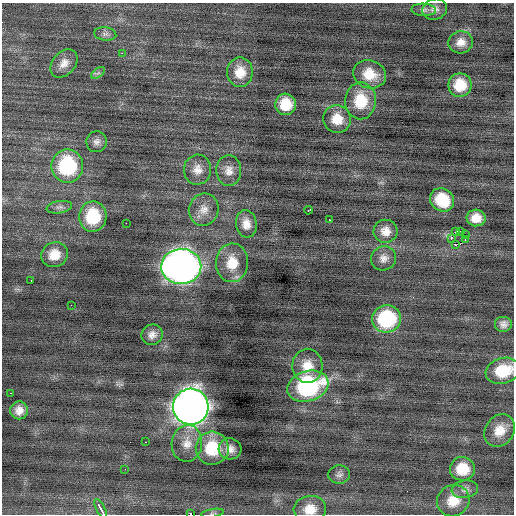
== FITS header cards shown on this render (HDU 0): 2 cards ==
NAXIS1  =                  512 / Axis length
NAXIS2  =                  512 / Axis length

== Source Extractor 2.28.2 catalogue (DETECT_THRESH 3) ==
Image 512 x 512 px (HDU 0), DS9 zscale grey, 1 PNG px = 1 image px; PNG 516 x 516 px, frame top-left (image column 1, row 512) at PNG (2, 3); each listed source drawn as its Kron ellipse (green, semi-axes under 4 px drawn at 4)
Background -0.074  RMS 0.9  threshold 2.69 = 3 sigma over >= 5 px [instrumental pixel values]
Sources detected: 62; all 62 listed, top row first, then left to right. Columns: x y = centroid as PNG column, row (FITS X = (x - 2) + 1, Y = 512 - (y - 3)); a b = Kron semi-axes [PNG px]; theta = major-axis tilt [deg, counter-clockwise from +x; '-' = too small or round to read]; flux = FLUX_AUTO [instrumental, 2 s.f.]
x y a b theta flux
435 9 12 10 18 360
424 10 12 6 -4 240
105 34 11 6 -7 220
461 42 12 11 - 550
122 53 2 2 - 390
64 63 16 11 50 570
240 72 15 13 90 1000
98 73 8 4 36 130
370 74 17 14 -18 1300
460 85 12 11 - 1300
361 101 18 15 89 1900
286 104 10 10 - 1300
337 119 14 13 - 1100
97 142 10 10 - 310
67 166 17 16 - 5100
197 170 15 13 86 630
229 171 15 12 -88 580
442 200 13 11 -39 2000
59 207 13 6 9 230
204 209 16 14 69 710
308 210 4 3 - 480
93 216 15 13 87 2700
476 218 9 8 - 730
330 220 3 2 - 100
126 223 2 2 - 390
246 224 13 10 -83 670
385 231 12 11 - 610
456 231 2 2 - 59
460 231 2 2 - 100
465 235 2 2 - 2700
451 239 3 3 - 350
465 239 2 2 - 32
455 244 3 2 - 120
54 255 13 12 - 920
384 258 12 12 - 440
232 263 19 16 87 1500
181 266 20 17 1 47000
31 281 3 2 - 140
71 305 2 2 - 97
387 319 14 13 - 4800
503 324 9 8 - 300
152 335 11 10 - 420
307 366 17 15 -87 1100
503 371 17 13 15 2100
308 386 21 15 17 8200
11 393 3 2 - 190
191 407 18 18 - 68000
19 410 9 9 - 480
500 430 17 14 55 1100
145 442 2 2 - 47
187 443 18 15 81 870
212 448 16 16 - 2500
230 449 11 10 - 480
125 469 2 2 - 36
462 469 12 12 - 1500
339 475 11 9 7 260
465 489 13 8 11 330
453 501 16 15 - 1200
101 509 11 3 -62 600
310 509 16 13 5 960
213 513 11 3 9 100
190 514 3 2 - 1200
At the frame edge (FLAGS 8, measured only in part): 5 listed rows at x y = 503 371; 101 509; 310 509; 213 513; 190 514